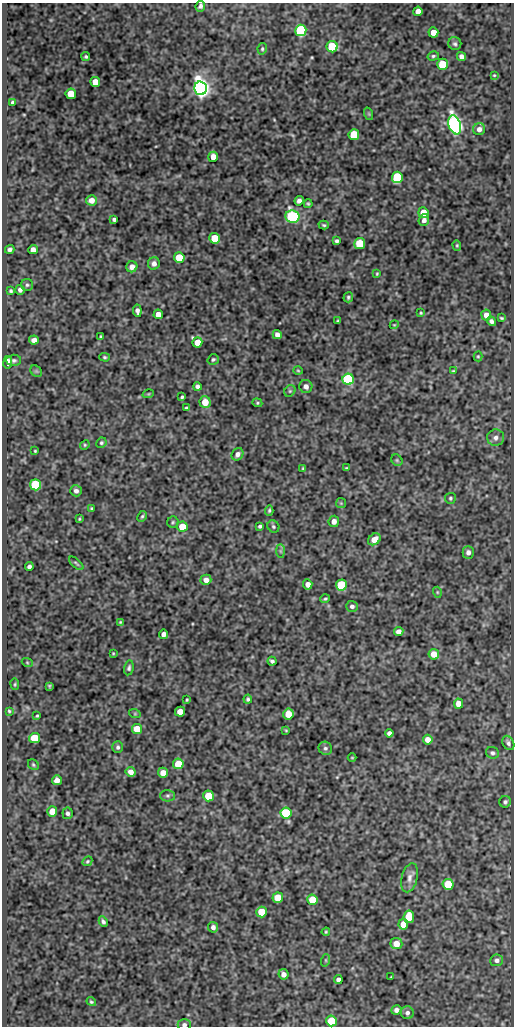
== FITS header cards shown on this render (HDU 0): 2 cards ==
NAXIS1  =                  512
NAXIS2  =                 1024

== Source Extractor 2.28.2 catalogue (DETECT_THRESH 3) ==
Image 512 x 1024 px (HDU 0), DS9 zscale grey, 1 PNG px = 1 image px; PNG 516 x 1028 px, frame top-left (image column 1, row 1024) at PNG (2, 3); each listed source drawn as its Kron ellipse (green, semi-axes under 4 px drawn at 4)
Background 147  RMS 0.61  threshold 1.83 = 3 sigma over >= 5 px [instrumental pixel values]
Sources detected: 166; all 166 listed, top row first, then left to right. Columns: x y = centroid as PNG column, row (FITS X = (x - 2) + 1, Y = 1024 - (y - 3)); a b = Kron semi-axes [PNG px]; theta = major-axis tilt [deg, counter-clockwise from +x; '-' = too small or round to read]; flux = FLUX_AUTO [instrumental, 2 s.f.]
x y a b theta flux
200 6 5 4 - 110
418 11 4 4 - 230
301 30 5 5 - 5500
433 32 5 5 - 420
455 44 6 6 - 91
332 47 5 5 - 2700
262 49 6 4 77 61
433 56 6 4 15 70
461 56 5 4 - 160
86 57 4 4 - 59
443 64 5 5 - 1600
494 75 4 3 - 35
95 82 5 5 - 530
201 88 7 6 - 27000
71 94 5 5 - 800
13 103 4 4 - 88
369 114 6 4 -72 52
455 125 10 6 -71 20000
479 129 6 6 - 160
354 135 5 5 - 2000
213 157 5 5 - 460
397 177 5 5 - 4200
91 200 5 5 - 330
299 201 5 4 - 160
308 203 4 4 - 56
423 213 5 5 - 690
292 217 7 6 - 7100
114 219 4 3 - 96
424 220 6 5 - 170
324 225 5 4 - 60
214 238 5 5 - 1000
337 241 4 3 - 91
360 244 5 5 - 1500
457 245 5 4 - 48
10 249 5 4 - 110
33 250 5 4 - 290
179 258 5 5 - 1400
154 264 6 6 - 170
132 267 5 5 - 240
377 274 4 3 - 38
27 285 6 6 - 78
20 290 5 4 - 150
11 291 4 3 - 68
348 297 5 5 - 73
137 311 6 4 -83 140
421 313 4 3 - 43
158 314 5 4 - 280
486 315 5 5 - 330
502 318 4 3 - 53
338 321 3 3 - 53
491 321 5 4 - 120
394 325 4 3 - 34
277 335 4 4 - 200
100 337 4 2 - 46
34 340 5 4 - 220
197 342 5 5 - 520
478 356 5 4 - 50
104 357 5 4 - 59
213 359 6 5 - 73
14 360 7 5 1 100
8 362 6 4 82 470
36 371 6 5 - 69
298 371 5 3 - 35
453 371 4 4 - 45
348 379 5 5 - 6400
197 386 4 4 - 110
306 386 6 6 - 170
290 391 6 5 - 68
148 394 6 3 18 40
182 397 3 3 - 57
205 402 6 5 - 560
257 403 5 4 - 52
187 408 4 3 - 70
496 438 8 8 - 200
101 443 5 5 - 66
85 445 5 4 - 50
35 451 3 3 - 39
237 454 7 5 55 180
397 460 6 5 - 60
303 468 4 3 - 49
346 468 4 3 - 50
35 485 5 5 - 3200
76 491 6 5 - 150
450 498 5 5 - 72
341 503 5 5 - 54
92 508 3 3 - 55
269 510 5 4 - 65
142 516 6 4 62 63
79 519 4 3 - 39
334 521 5 5 - 190
173 522 5 5 - 65
260 526 4 4 - 81
273 526 6 5 - 79
182 527 5 5 - 880
374 539 7 5 37 360
280 551 7 4 -89 73
468 552 6 5 - 170
76 563 9 3 -40 66
29 566 4 4 - 110
206 580 5 5 - 240
308 584 5 4 - 260
341 585 5 5 - 2300
437 592 5 3 - 40
325 599 5 3 - 57
352 606 6 5 - 120
120 622 4 4 - 41
399 632 5 4 - 220
163 634 4 4 - 180
113 653 3 2 - 32
434 654 5 5 - 470
272 661 4 4 - 94
27 662 5 3 - 41
129 668 7 4 79 85
15 684 6 3 -83 41
49 686 3 2 - 44
248 699 4 4 - 75
187 700 3 2 - 46
458 704 5 4 - 370
9 711 4 3 - 49
180 712 5 5 - 390
135 714 6 4 -18 43
288 714 5 5 - 830
37 716 4 3 - 45
137 729 5 5 - 680
286 730 4 4 - 39
389 733 4 4 - 130
35 738 5 5 - 2100
428 740 5 5 - 320
508 743 7 5 -62 130
118 747 6 5 - 94
325 748 7 6 - 100
492 753 7 6 - 100
352 758 4 3 - 33
178 764 5 5 - 1000
33 765 6 5 - 61
131 772 5 4 - 240
163 773 5 5 - 370
57 780 5 5 - 320
167 796 7 5 0 100
209 796 5 5 - 1400
505 802 6 5 - 88
52 811 5 5 - 640
67 813 6 5 - 110
286 813 5 5 - 2900
87 861 5 4 - 58
409 878 15 8 76 230
448 884 5 5 - 1300
278 898 5 5 - 950
312 900 5 5 - 980
262 912 5 5 - 1100
409 917 6 5 - 1000
103 922 6 4 -65 98
403 924 5 5 - 640
213 927 5 5 - 150
326 932 4 3 - 47
396 944 6 5 - 400
326 960 6 4 72 54
497 960 6 5 - 140
283 974 5 5 - 200
391 977 3 2 - 32
338 980 4 4 - 160
91 1002 5 4 - 55
396 1010 5 4 - 150
407 1013 6 6 - 150
332 1021 5 5 - 2100
184 1025 6 6 - 120
At the frame edge (FLAGS 8, measured only in part): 1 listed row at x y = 184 1025